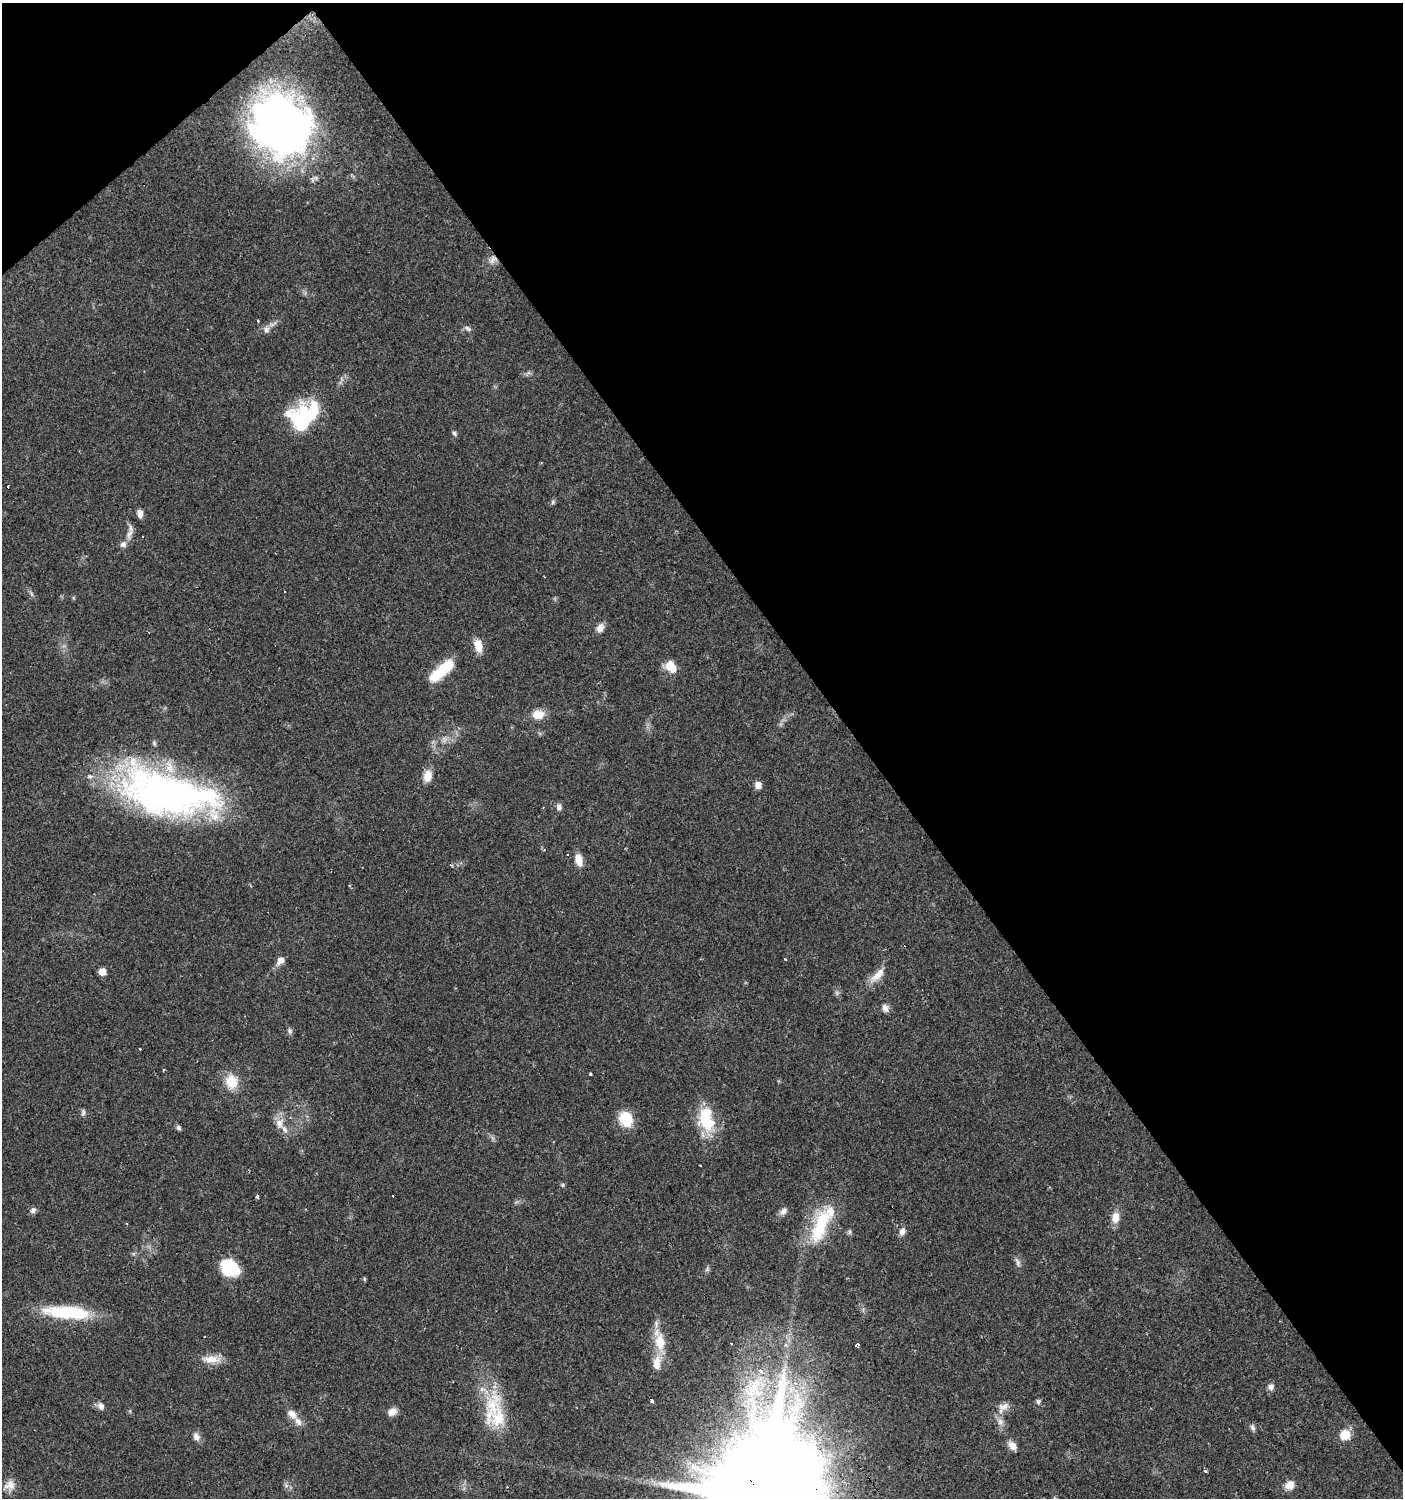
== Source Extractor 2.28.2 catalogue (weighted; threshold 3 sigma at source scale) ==
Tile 3 of 4 x 4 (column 3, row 1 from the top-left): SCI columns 2997-4397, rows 4487-5982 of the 5931 x 5985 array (HDU 1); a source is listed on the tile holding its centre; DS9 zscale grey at full resolution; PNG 1405 x 1500 px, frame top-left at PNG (2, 3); no overlay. Shown black and unused: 40% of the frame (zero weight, under 2 of 3 exposures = <1% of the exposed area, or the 3 px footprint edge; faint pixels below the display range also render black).
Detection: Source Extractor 2.28.2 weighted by HDU 2 'WHT'; one run over the whole footprint, this tile lists its part. Background 0.0612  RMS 0.0057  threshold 0.0255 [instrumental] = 3 sigma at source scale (4.5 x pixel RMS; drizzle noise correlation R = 1.50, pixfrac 1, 0.0396/0.0396 arcsec/px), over >= 5 px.
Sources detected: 89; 1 too faint to see at this stretch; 3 inside a brighter object's white glare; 7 cosmic-ray / hot-pixel residue — not listed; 9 inside a brighter listed object's ellipse — not listed separately; the other 69 listed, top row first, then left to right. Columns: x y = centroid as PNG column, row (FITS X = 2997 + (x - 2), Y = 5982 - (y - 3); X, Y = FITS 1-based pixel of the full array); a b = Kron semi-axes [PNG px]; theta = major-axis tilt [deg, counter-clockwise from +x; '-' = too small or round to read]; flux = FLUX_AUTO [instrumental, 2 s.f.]
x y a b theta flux
282 125 61 52 -45 320
493 259 13 9 41 3.9
258 321 3 3 - 1.1
468 328 9 5 -37 1.5
266 329 9 8 - 2.4
300 422 39 17 -40 24
454 433 7 5 -58 1.1
8 486 2 2 - 0.69
553 502 7 5 71 1.1
140 513 9 6 -78 3.2
129 533 16 6 73 3.5
600 628 11 8 59 3.4
478 645 15 8 -78 7.6
671 667 14 9 -53 8.9
442 670 34 11 41 20
538 714 15 11 2 7
428 776 12 8 79 6.8
758 785 9 7 -78 3.3
165 794 100 47 -14 230
559 807 8 7 - 2.2
579 859 13 7 -77 6.9
785 959 3 3 - 1
280 960 12 8 47 3.5
102 972 6 6 - 4.5
878 975 23 9 46 7
885 1008 10 8 -70 2.6
290 1031 8 6 -54 1.4
164 1070 3 3 - 1.1
591 1074 3 3 - 4.5
231 1081 17 14 -71 11
83 1112 9 5 89 1.3
626 1119 13 11 -62 19
706 1119 33 18 -80 24
279 1123 14 10 81 5.1
178 1128 7 6 - 1.3
563 1185 6 4 -90 0.73
257 1197 4 3 - 1
33 1210 9 7 49 1.8
783 1211 11 7 46 2.5
1115 1217 14 9 82 5.9
820 1225 50 17 69 33
902 1231 10 8 73 2.7
850 1232 7 4 89 0.99
1018 1262 12 6 -73 2
229 1267 17 14 -40 28
707 1269 6 6 - 1.1
67 1312 54 14 -4 36
660 1342 27 14 -83 14
857 1345 5 4 - 1.6
212 1359 26 9 -1 7
761 1371 5 5 - 2.7
1271 1387 9 8 - 2.2
651 1400 4 3 - 5.2
1038 1402 7 5 60 1.2
101 1406 10 7 -58 2.4
492 1406 42 22 74 27
1004 1406 16 9 10 3.8
392 1412 10 8 23 4.1
292 1414 16 9 -48 5
1000 1421 10 8 -72 3
1252 1427 9 6 -71 1.5
1345 1435 10 8 10 11
196 1437 11 9 -56 2.9
1012 1446 12 8 -50 3.9
1205 1471 3 3 - 1.7
10 1485 15 12 26 4.8
1289 1485 11 9 26 5.5
507 1487 3 3 - 0.4
764 1498 36 29 -66 25000
Overlapping masked pixels (flux is a lower limit): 2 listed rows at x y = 493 259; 764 1498
Isophote crosses this tile's border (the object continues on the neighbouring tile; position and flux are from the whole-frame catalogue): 1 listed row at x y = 764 1498